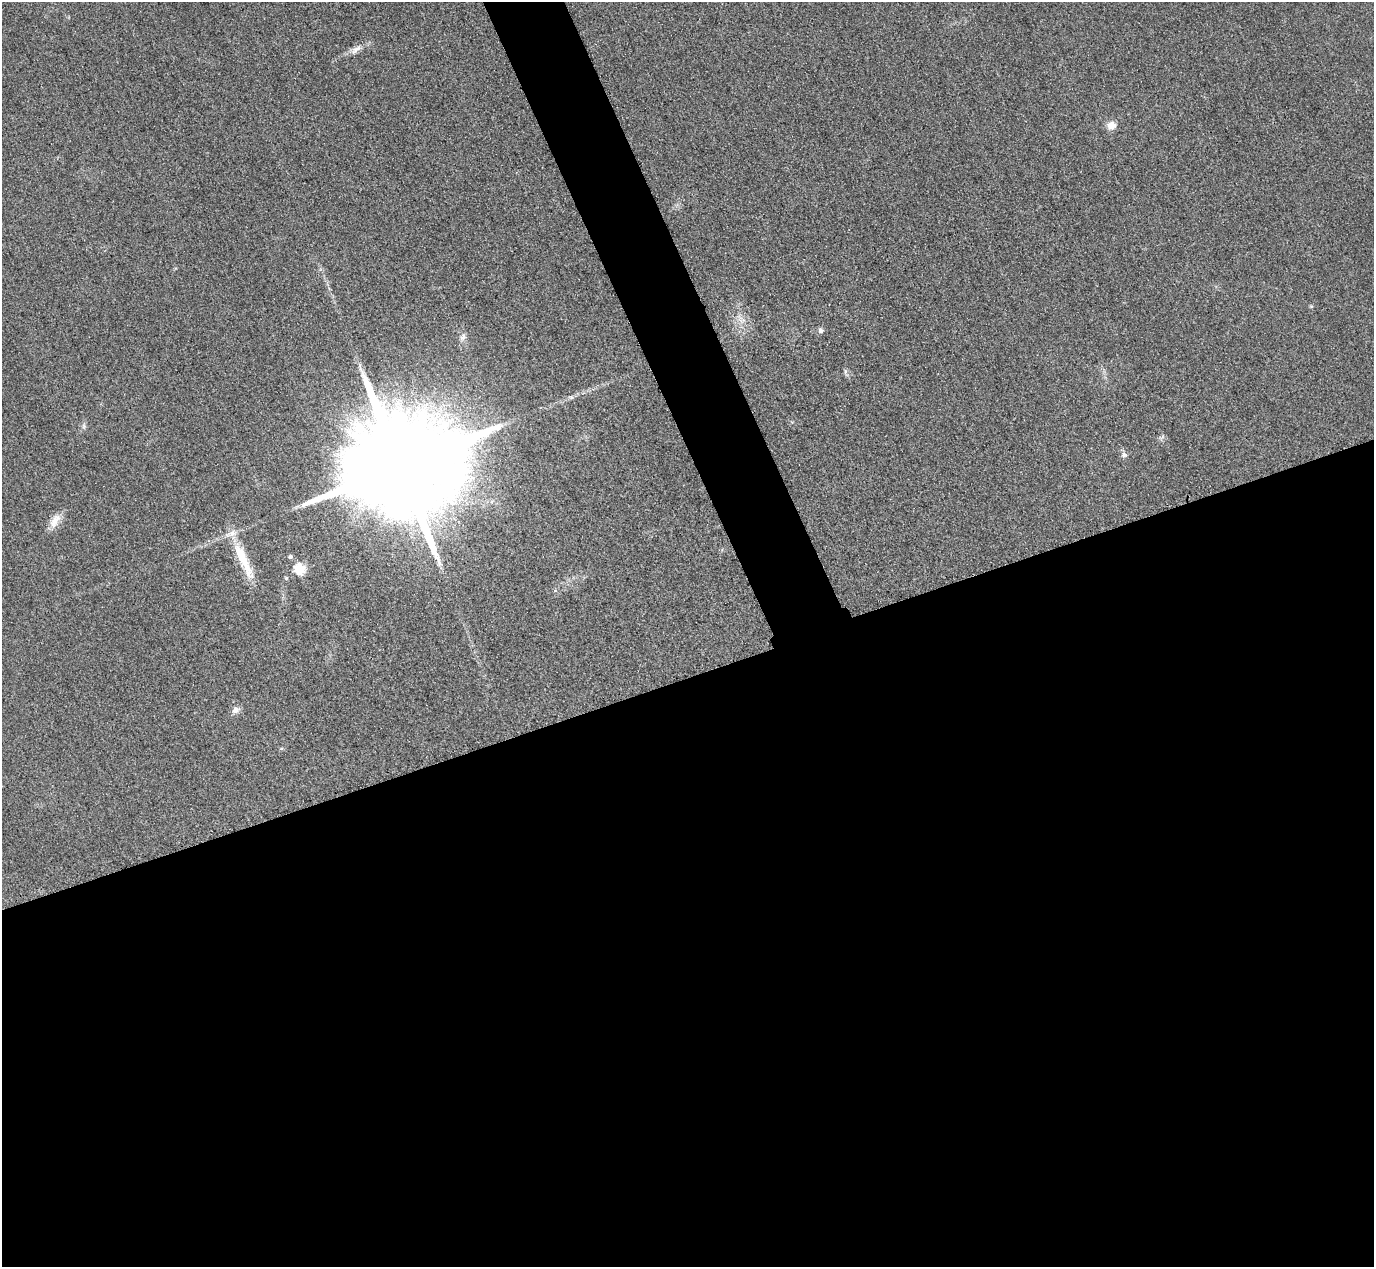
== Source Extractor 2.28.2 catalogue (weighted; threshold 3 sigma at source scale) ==
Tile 15 of 4 x 4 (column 3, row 4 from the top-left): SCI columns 2773-4144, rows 303-1567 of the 5546 x 5533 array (HDU 1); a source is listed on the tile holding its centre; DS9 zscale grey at full resolution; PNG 1376 x 1269 px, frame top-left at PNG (2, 2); no overlay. Shown black and unused: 50% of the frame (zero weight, under 3 of 4 exposures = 3% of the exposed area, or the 3 px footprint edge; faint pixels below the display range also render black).
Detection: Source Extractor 2.28.2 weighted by HDU 2 'WHT'; one run over the whole footprint, this tile lists its part. Background 0.146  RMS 0.019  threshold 0.0864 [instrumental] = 3 sigma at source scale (4.5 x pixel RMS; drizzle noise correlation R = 1.50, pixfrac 1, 0.05/0.05 arcsec/px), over >= 5 px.
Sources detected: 14; all 14 listed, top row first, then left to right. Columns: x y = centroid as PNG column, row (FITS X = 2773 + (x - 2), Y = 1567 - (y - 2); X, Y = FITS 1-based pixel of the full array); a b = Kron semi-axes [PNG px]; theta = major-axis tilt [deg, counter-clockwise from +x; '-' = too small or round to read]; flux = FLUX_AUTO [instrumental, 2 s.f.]
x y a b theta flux
356 49 18 7 39 13
1111 125 10 9 - 17
1311 306 5 4 - 2.4
821 330 8 6 -61 6.2
463 337 10 7 51 7.7
845 371 8 4 90 3.9
84 426 7 4 -90 4.1
1124 455 8 7 - 6.3
400 466 35 22 17 98000
55 521 22 10 61 21
290 557 6 5 - 4.3
243 560 57 11 -65 68
299 569 6 6 - 140
235 710 10 8 36 10